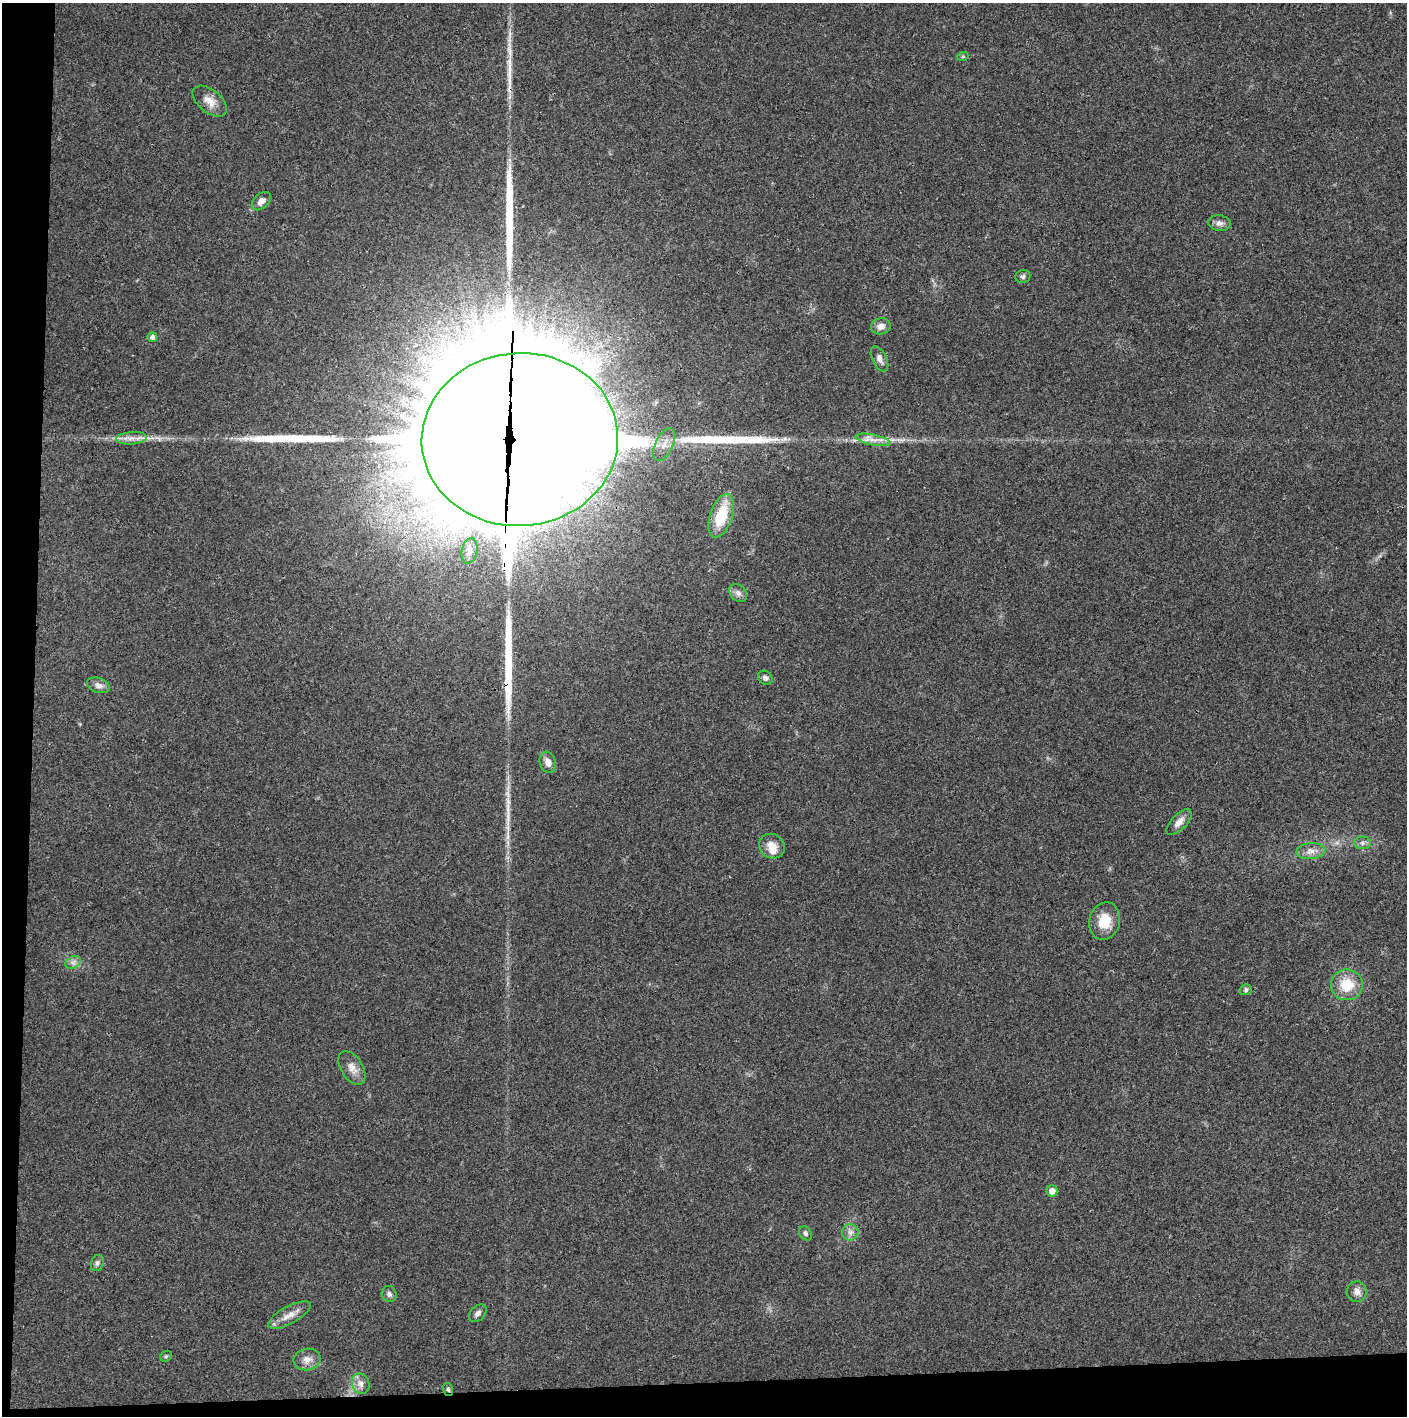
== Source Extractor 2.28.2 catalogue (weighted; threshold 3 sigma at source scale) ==
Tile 7 of 3 x 3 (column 1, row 3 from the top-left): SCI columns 4-1408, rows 2-1415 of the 4220 x 4242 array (HDU 1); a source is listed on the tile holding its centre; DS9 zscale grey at full resolution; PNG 1409 x 1418 px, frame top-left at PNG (2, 3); each listed source drawn as its Kron ellipse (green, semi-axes under 4 px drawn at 4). Shown black and unused: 5% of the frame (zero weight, under 3 of 4 exposures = <1% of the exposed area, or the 3 px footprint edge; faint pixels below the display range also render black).
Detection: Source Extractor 2.28.2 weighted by HDU 2 'WHT'; one run over the whole footprint, this tile lists its part. Background 0.0191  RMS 0.0051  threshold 0.0231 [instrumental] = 3 sigma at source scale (4.5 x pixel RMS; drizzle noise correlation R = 1.50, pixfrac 1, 0.05/0.05 arcsec/px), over >= 5 px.
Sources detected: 51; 5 inside a brighter object's white glare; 6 long thin detections or spike segments (spike, bleed or trail) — neither listed nor drawn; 1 inside a brighter listed object's ellipse — not listed separately; the other 39 listed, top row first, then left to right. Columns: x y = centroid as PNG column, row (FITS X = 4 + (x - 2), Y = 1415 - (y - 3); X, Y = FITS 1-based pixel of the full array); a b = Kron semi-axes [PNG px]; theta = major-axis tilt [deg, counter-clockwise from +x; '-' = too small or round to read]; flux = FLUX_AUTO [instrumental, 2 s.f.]
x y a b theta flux
963 56 5 3 - 0.55
210 101 20 11 -39 5.6
261 201 11 7 43 3
1219 223 11 8 -6 2.5
1023 276 7 6 - 1.4
881 326 10 8 11 3.1
152 337 5 5 - 1.6
879 359 13 7 -64 2.5
131 438 15 6 4 3.7
520 439 98 86 4 29000
873 440 18 5 -11 3.8
664 445 18 9 64 5.1
721 516 22 11 71 18
469 551 13 7 79 2.6
738 593 10 7 -45 2.2
765 678 8 6 -42 1.4
99 685 12 7 -18 2.6
548 762 11 8 -71 3.3
1179 822 16 7 47 3.7
1362 843 8 6 0 1.6
772 846 13 12 - 5.6
1311 851 14 7 6 3.6
1105 921 19 15 77 11
73 962 8 5 30 1.9
1347 985 16 15 - 13
1246 990 6 5 - 1.2
352 1068 19 10 -57 4.7
1052 1191 5 5 - 3.9
850 1232 8 8 - 2.2
805 1233 8 5 -58 1.2
97 1263 8 6 72 1.4
1357 1292 10 10 - 3.1
389 1294 8 7 - 1.7
478 1313 10 7 46 2
289 1315 24 8 29 5.3
166 1356 6 5 - 0.8
307 1359 13 11 9 3.9
361 1384 11 8 -67 2.8
448 1389 6 5 - 0.98
Overlapping masked pixels (flux is a lower limit): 2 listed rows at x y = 520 439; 448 1389